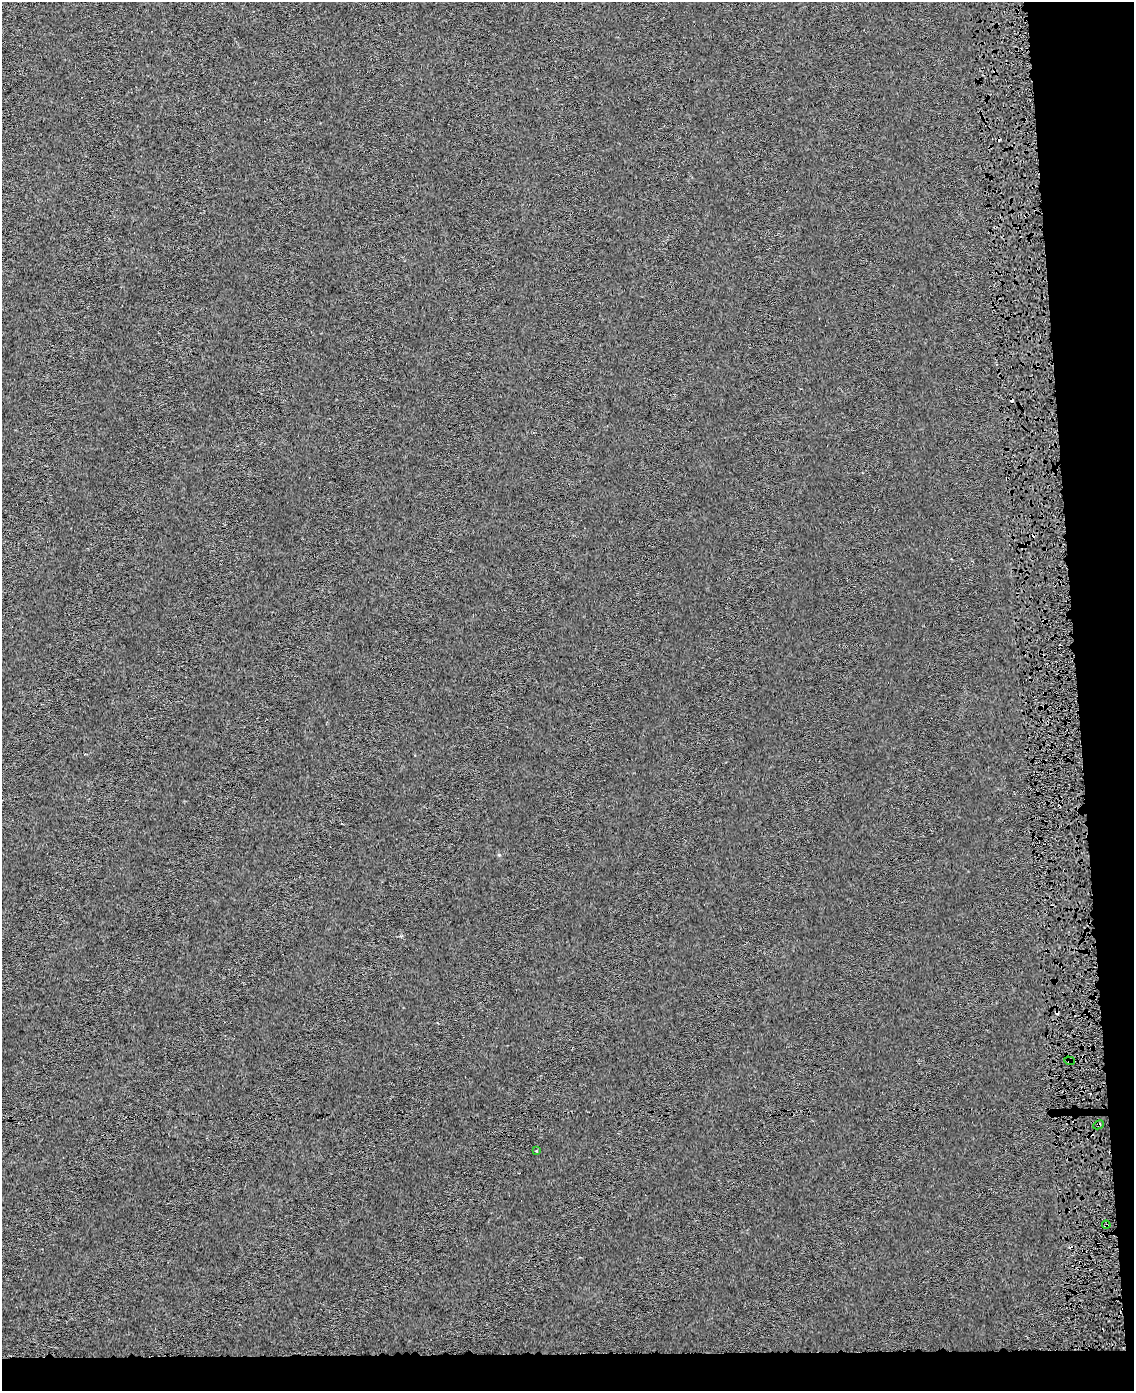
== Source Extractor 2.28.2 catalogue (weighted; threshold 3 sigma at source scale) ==
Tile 12 of 4 x 3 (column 4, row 3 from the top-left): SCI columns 3423-4554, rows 44-1432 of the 4580 x 4213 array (HDU 1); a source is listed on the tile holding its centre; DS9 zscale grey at full resolution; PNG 1136 x 1393 px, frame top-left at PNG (2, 2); each listed source drawn as its Kron ellipse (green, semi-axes under 4 px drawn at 4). Shown black and unused: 8% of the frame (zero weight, under 4 of 8 exposures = <1% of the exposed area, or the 3 px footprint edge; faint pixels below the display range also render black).
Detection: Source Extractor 2.28.2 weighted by HDU 2 'WHT'; one run over the whole footprint, this tile lists its part. Background 6.73e-05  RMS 0.0013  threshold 0.00551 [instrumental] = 3 sigma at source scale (4.09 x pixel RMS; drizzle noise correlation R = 1.36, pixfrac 0.8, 0.0396/0.0396 arcsec/px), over >= 5 px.
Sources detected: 8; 4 cosmic-ray / hot-pixel residue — neither listed nor drawn; the other 4 listed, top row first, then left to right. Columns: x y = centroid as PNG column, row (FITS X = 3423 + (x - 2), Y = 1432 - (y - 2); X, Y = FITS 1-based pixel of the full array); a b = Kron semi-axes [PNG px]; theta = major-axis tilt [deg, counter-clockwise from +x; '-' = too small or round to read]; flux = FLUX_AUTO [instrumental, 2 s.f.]
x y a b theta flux
1069 1061 5 4 - 0.13
1099 1125 5 3 - 0.16
537 1151 3 3 - 0.3
1106 1225 4 3 - 0.22
Overlapping masked pixels (flux is a lower limit): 3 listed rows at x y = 1069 1061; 1099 1125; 1106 1225